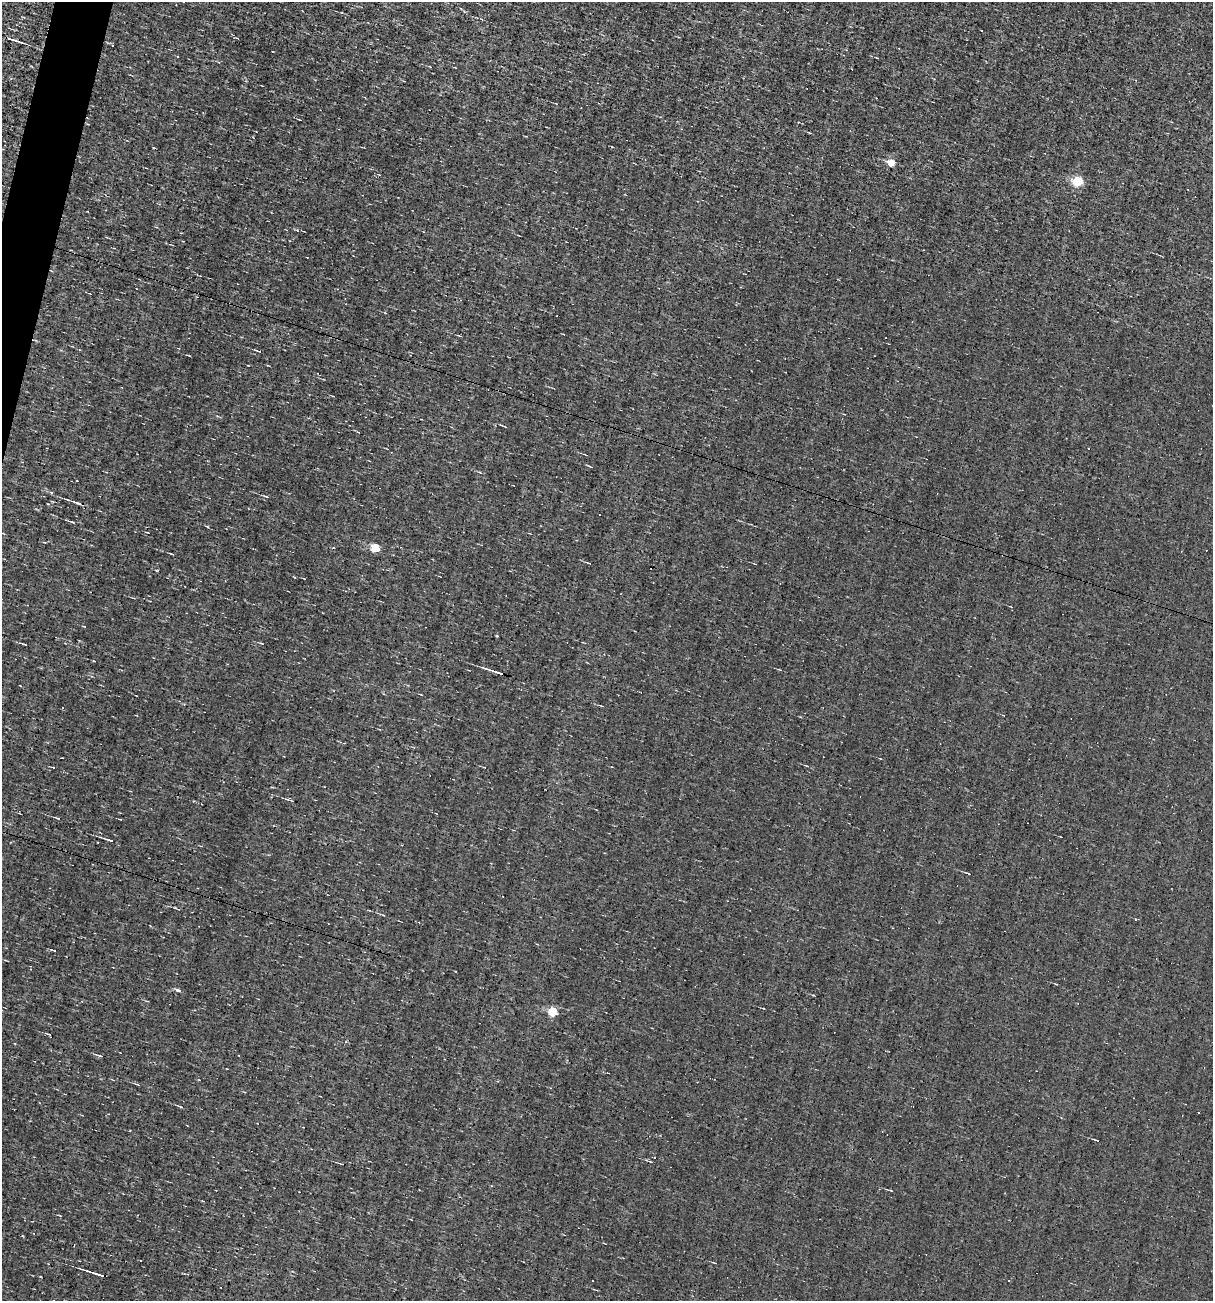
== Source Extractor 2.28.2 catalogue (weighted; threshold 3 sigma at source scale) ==
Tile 11 of 4 x 4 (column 3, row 3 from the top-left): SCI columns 2537-3747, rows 1299-2597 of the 5198 x 5194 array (HDU 1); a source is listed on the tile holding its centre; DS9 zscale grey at full resolution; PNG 1215 x 1303 px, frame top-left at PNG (2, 2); no overlay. Shown black and unused: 1% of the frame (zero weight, under 3 of 4 exposures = <1% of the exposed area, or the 3 px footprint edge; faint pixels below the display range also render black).
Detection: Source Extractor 2.28.2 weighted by HDU 2 'WHT'; one run over the whole footprint, this tile lists its part. Background -0.00129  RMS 0.035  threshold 0.158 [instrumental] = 3 sigma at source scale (4.5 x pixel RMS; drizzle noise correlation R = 1.50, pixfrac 1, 0.05/0.05 arcsec/px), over >= 5 px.
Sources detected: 34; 7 cosmic-ray / hot-pixel residue — not listed; the other 27 listed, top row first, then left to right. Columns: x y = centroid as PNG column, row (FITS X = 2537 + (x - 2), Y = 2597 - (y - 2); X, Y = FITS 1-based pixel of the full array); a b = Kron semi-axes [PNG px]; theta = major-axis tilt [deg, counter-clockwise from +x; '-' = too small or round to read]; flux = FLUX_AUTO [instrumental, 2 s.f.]
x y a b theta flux
482 19 4 3 - 3.2
13 40 19 3 -18 19
300 120 4 2 - 2.1
809 133 7 2 -21 3.2
891 163 5 5 - 62
1078 181 5 5 - 220
563 334 2 2 - 2.5
258 351 8 2 -17 4.1
504 426 5 3 - 3
266 496 7 2 -13 4.6
78 503 11 3 -16 13
599 514 2 2 - 2.7
72 522 8 4 -21 4.9
376 548 5 5 - 130
172 554 4 2 - 2.8
495 671 20 2 -18 20
58 818 6 3 -14 3.4
109 840 13 3 -18 9.8
968 873 7 2 -16 3.6
1135 919 3 3 - 3
178 990 5 4 - 9.1
553 1012 5 5 - 170
100 1056 8 4 -14 5.8
180 1106 7 3 -15 4
650 1161 5 3 - 3.5
342 1164 4 2 - 2.2
97 1274 17 2 -18 19
Unlisted compact peaks at least as high as the median listed source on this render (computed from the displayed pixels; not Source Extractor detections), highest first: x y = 497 636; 208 527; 297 230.